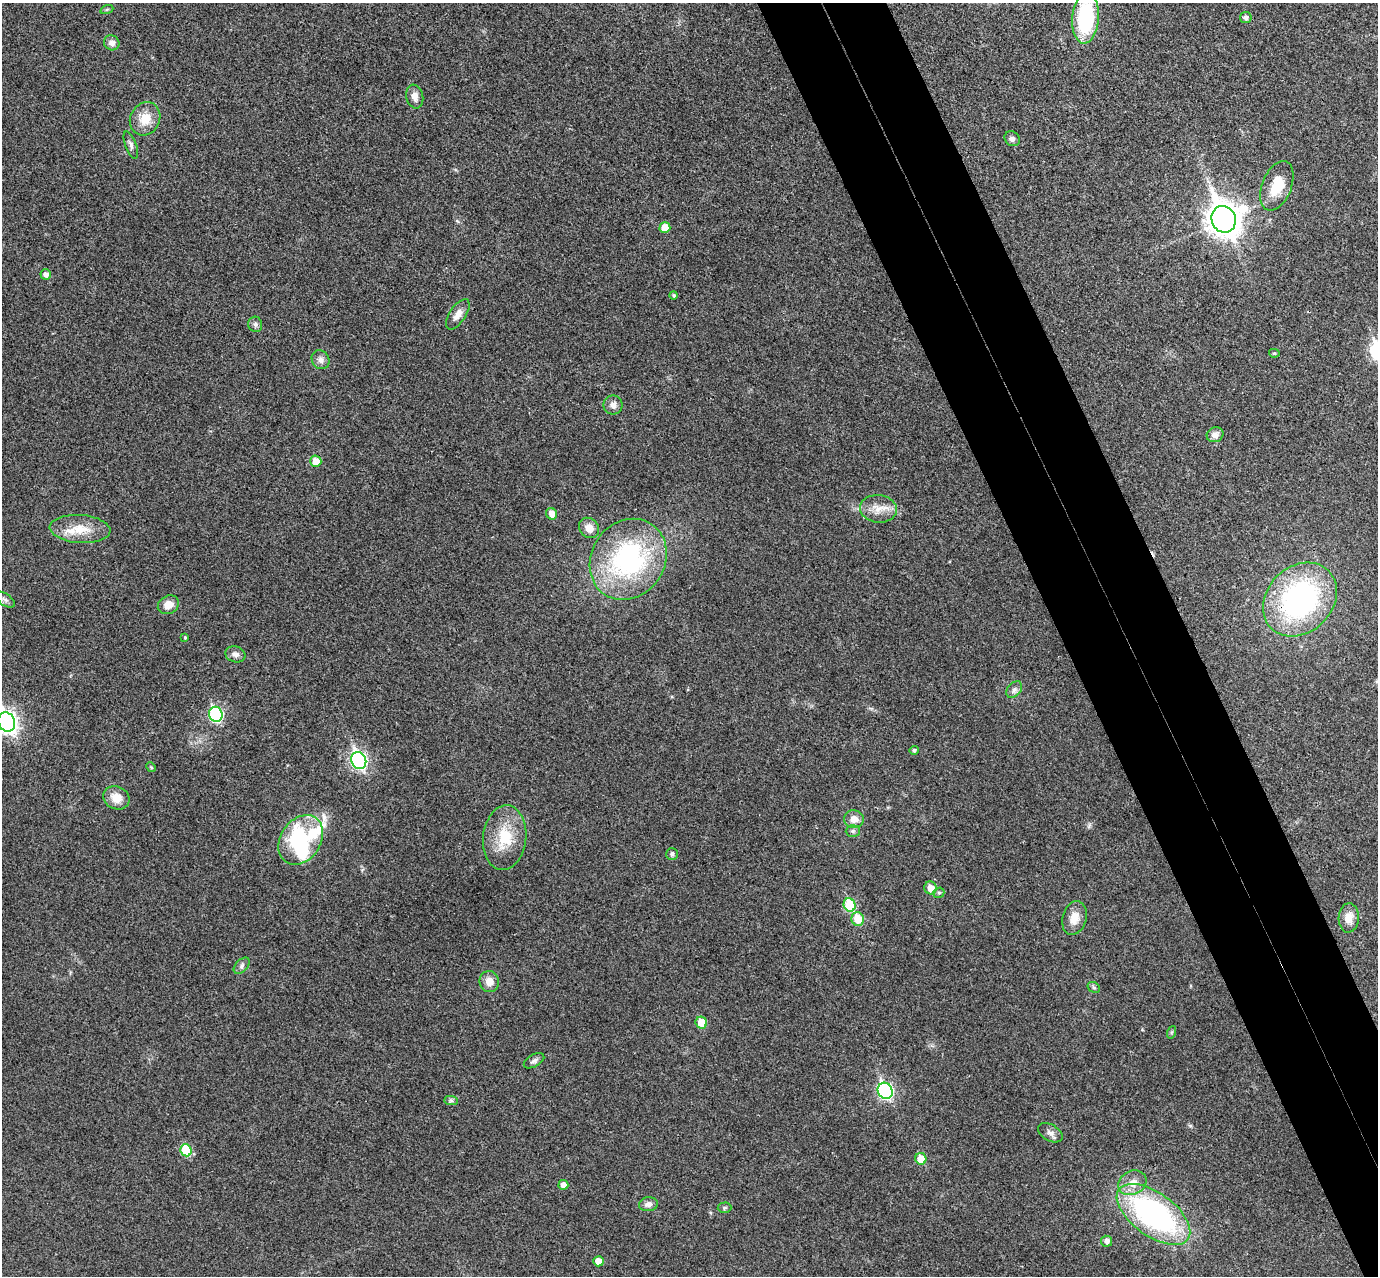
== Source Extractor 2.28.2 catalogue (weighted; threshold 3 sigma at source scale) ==
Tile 6 of 4 x 4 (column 2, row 2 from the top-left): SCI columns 1431-2806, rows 2724-3997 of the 5615 x 5574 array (HDU 1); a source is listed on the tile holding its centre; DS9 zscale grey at full resolution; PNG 1380 x 1278 px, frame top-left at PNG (2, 3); each listed source drawn as its Kron ellipse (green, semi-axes under 4 px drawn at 4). Shown black and unused: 9% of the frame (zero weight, under 3 of 4 exposures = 6% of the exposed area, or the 3 px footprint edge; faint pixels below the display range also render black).
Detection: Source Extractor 2.28.2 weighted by HDU 2 'WHT'; one run over the whole footprint, this tile lists its part. Background 0.0328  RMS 0.0049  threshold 0.0219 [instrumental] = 3 sigma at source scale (4.5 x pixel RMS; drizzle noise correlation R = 1.50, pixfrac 1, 0.05/0.05 arcsec/px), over >= 5 px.
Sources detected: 66; all 66 listed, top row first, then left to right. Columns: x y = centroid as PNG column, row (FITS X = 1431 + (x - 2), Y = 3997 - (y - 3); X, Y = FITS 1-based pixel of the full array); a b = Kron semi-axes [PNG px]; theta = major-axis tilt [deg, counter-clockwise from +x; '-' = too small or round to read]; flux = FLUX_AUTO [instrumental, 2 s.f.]
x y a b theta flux
107 9 6 4 19 0.67
1085 18 25 13 86 40
1246 18 6 5 - 1.8
112 43 8 7 - 2.5
415 97 12 8 -77 3.6
145 119 17 14 62 8.8
1012 139 8 7 - 1.6
131 145 14 5 -70 1.7
1277 186 26 14 68 13
1224 219 13 12 - 840
665 228 5 5 - 7.5
46 274 5 5 - 2.3
674 295 4 4 - 0.71
458 314 17 8 56 4.1
255 324 8 7 - 1.4
1274 353 5 4 - 0.69
321 360 10 8 -58 2.6
613 405 9 9 - 3
1215 435 8 7 - 2.9
316 461 6 5 - 7
878 509 18 13 -6 7.1
552 514 6 5 - 4.8
589 528 11 9 -46 4.5
80 529 30 14 -4 12
628 559 42 36 56 78
5 599 11 5 -33 1.6
1300 599 40 32 45 100
168 605 11 9 27 5
185 638 4 3 - 0.53
235 654 10 8 -18 2.3
1014 689 9 6 49 1.8
216 714 8 6 -70 58
7 722 10 8 -66 260
914 750 5 4 - 1.1
359 760 9 7 -67 130
151 767 5 4 - 0.54
116 798 13 11 -27 6.6
854 819 10 9 - 4.2
853 831 7 6 - 1.2
505 838 32 21 84 18
301 840 27 20 56 83
672 854 6 6 - 1.4
930 888 6 6 - 5.1
939 893 5 5 - 0.84
850 905 7 6 - 23
1074 918 17 12 74 6.4
1349 918 14 10 87 5.2
858 919 7 6 - 11
242 966 9 6 47 1.6
489 982 11 9 -74 5
1094 987 6 5 - 0.9
701 1023 6 5 - 8.9
1172 1032 6 4 70 0.73
534 1061 11 6 29 1.6
885 1091 8 7 - 93
451 1100 7 4 -1 1.1
1050 1133 13 8 -29 2.4
186 1150 6 5 - 19
921 1159 6 5 - 9.3
1132 1183 15 11 28 5.9
563 1185 5 5 - 3.3
648 1204 9 7 8 2.5
724 1208 7 5 2 0.8
1153 1214 42 21 -36 120
1106 1241 5 5 - 2.4
598 1261 5 5 - 6.1
Overlapping masked pixels (flux is a lower limit): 2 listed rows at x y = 1300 599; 1153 1214
Isophote crosses this tile's border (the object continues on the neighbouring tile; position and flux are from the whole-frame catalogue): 2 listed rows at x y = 1085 18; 7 722